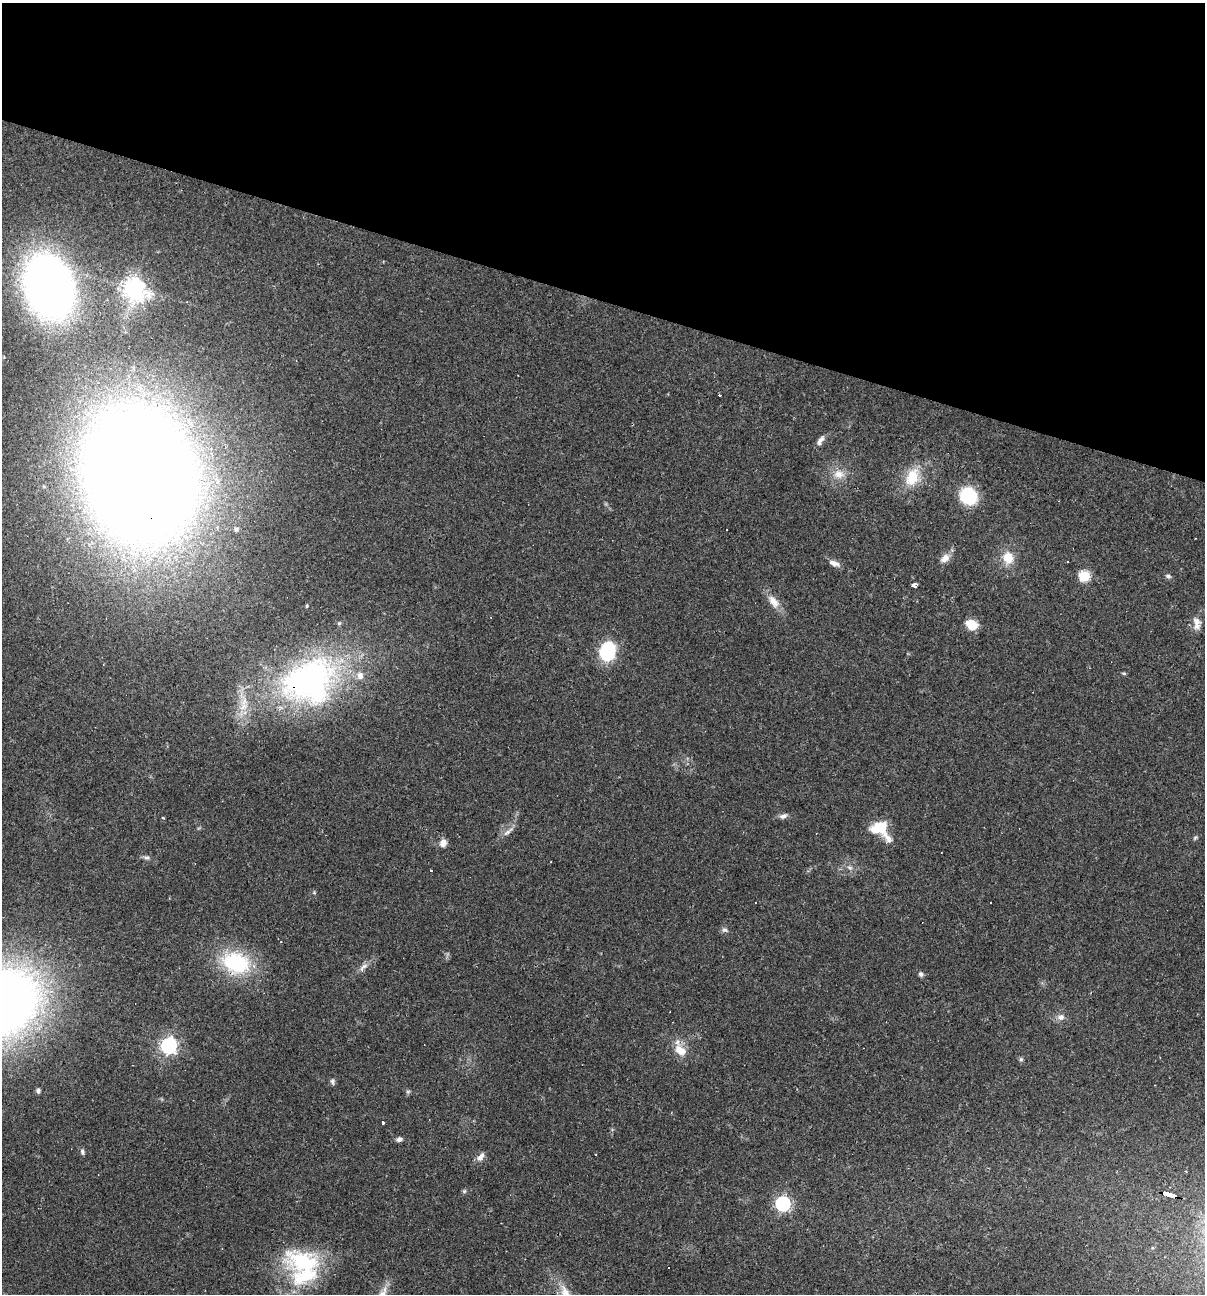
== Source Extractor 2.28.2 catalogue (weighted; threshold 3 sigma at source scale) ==
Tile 2 of 4 x 4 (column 2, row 1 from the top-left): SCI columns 1452-2654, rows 3875-5166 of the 5183 x 5166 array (HDU 1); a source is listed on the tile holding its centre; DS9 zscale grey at full resolution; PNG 1207 x 1296 px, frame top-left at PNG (2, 3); no overlay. Shown black and unused: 23% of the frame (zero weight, under 2 of 3 exposures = <1% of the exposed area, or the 3 px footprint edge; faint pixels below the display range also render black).
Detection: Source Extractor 2.28.2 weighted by HDU 2 'WHT'; one run over the whole footprint, this tile lists its part. Background 0.0497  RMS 0.0052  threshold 0.0232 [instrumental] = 3 sigma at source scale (4.5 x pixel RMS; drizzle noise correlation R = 1.50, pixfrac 1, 0.05/0.05 arcsec/px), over >= 5 px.
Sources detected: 60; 5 cosmic-ray / hot-pixel residue — not listed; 3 inside a brighter listed object's ellipse — not listed separately; the other 52 listed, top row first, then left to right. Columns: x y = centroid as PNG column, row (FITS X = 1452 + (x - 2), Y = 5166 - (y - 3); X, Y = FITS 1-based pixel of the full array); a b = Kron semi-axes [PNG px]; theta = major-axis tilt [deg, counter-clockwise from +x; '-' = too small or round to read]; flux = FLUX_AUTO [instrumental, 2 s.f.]
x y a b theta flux
49 286 36 25 -72 620
134 289 8 7 - 400
820 440 15 6 57 2.5
839 474 16 12 -4 6.1
140 475 82 58 -77 2200
912 477 26 16 70 13
969 496 13 12 - 31
236 529 5 4 - 0.91
945 558 15 9 38 3.8
1008 558 16 13 -81 8.3
1068 562 2 2 - 0.49
834 563 16 6 -22 2.9
1084 576 6 5 - 42
1168 576 7 5 -26 1.3
914 585 4 4 - 4.5
773 602 20 10 -54 5.8
307 606 5 3 - 0.45
1196 621 14 10 -46 4
971 625 12 9 -29 8.8
607 652 16 13 73 34
1124 673 6 4 -1 0.63
309 681 81 62 25 150
783 816 11 6 18 2.1
163 818 4 2 - 0.4
880 829 21 14 -40 17
508 832 20 5 37 2.5
1195 838 6 4 46 0.72
443 843 10 8 65 3.1
146 857 8 6 -9 1.4
850 867 8 6 -33 1.6
431 870 3 3 - 2.2
314 892 5 5 - 0.57
725 930 9 6 -11 1.3
236 963 39 28 -21 38
363 967 15 7 40 2.9
921 974 7 5 -72 1.2
1061 1017 10 9 - 2.7
169 1046 6 6 - 190
680 1050 17 11 -44 7.9
1021 1059 6 5 - 0.89
332 1082 8 6 -68 1.2
38 1090 5 5 - 1.3
408 1091 6 4 0 0.77
383 1123 3 3 - 1.4
399 1139 7 5 19 1.7
82 1152 9 5 -73 1.1
480 1157 13 7 53 2.8
464 1191 6 5 - 0.81
1168 1194 13 3 -17 84
783 1204 6 6 - 120
304 1261 52 29 -11 43
382 1294 15 8 51 4.4
Overlapping masked pixels (flux is a lower limit): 4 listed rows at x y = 140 475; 309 681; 236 963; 1168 1194
Isophote crosses this tile's border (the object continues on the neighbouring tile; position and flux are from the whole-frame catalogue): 1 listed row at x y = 382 1294